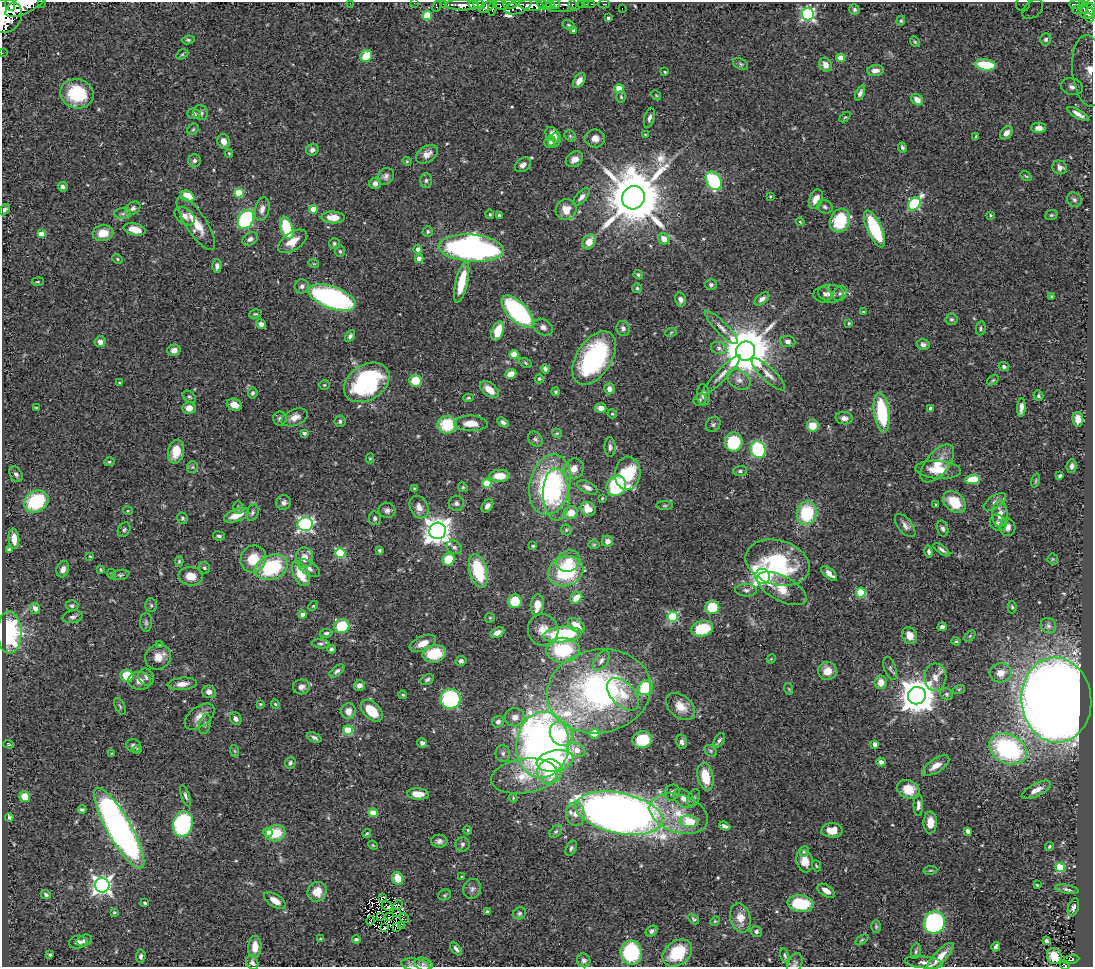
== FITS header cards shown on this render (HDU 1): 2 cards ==
NAXIS1  =                 1091
NAXIS2  =                  965

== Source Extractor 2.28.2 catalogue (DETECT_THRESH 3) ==
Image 1091 x 965 px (HDU 1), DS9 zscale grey, 1 PNG px = 1 image px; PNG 1095 x 969 px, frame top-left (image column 1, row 965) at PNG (2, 2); each listed source drawn as its Kron ellipse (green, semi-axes under 4 px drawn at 4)
Background 0.919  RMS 0.045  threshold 0.134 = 3 sigma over >= 5 px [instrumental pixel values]
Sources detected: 527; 3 with non-positive FLUX_AUTO (blend fragments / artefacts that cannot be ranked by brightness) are neither listed nor drawn; of the other 524, the 500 brightest by FLUX_AUTO listed and drawn (24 fainter detections omitted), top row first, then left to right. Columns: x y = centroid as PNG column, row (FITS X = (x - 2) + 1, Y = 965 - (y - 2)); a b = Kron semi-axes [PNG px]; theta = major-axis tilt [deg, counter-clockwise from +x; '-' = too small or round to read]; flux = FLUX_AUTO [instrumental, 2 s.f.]
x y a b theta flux
41 2 2 2 - 36
350 3 2 2 - 9.9
414 3 2 2 - 9.9
26 4 23 9 27 4400
443 4 2 2 - 9.2
510 4 7 3 -5 310
556 4 4 3 - 210
572 4 3 3 - 170
582 4 3 3 - 46
586 4 2 2 - 11
591 4 3 2 - 21
604 4 5 2 - 17
1023 4 7 7 - 11
1077 4 7 3 -1 140
10 5 6 5 - 1200
462 5 17 5 -2 1200
474 5 5 4 - 590
479 5 6 3 -7 490
500 5 8 5 -19 550
531 5 12 5 -4 2700
544 5 7 4 -24 420
550 5 4 4 - 520
564 5 19 7 6 310
1083 5 3 3 - 170
437 6 5 4 - 87
487 6 9 4 29 470
518 6 14 6 23 1100
1091 6 9 4 87 290
493 8 8 3 78 480
622 8 2 2 - 3.6
1033 9 12 8 40 25
1084 9 5 3 - 67
854 10 5 5 - 6.6
1076 10 4 2 - 29
1088 11 8 6 44 300
808 14 6 6 - 570
427 15 5 4 - 100
1090 15 8 5 -89 230
4 16 18 16 28 2600
608 18 3 3 - 5.4
901 21 5 4 - 3.8
569 25 7 4 -26 4.9
574 31 4 3 - 12
1046 39 6 5 - 8.1
188 40 6 4 7 5.1
915 42 6 4 -53 3.9
2 53 2 2 - 6.4
182 54 6 4 30 4.1
366 56 6 5 - 72
841 58 4 4 - 61
741 64 8 5 -27 5.5
825 65 7 6 - 23
985 65 10 5 -7 110
875 70 8 5 6 17
1089 71 36 16 -86 100
665 72 3 3 - 3.3
579 81 8 5 55 23
1072 87 11 8 -18 19
619 89 4 4 - 90
860 93 8 4 66 11
77 94 17 14 -13 160
656 95 5 4 - 3.5
621 97 5 4 - 5.6
917 100 6 5 - 23
201 113 7 7 - 12
194 114 6 5 - 7.6
1078 114 12 4 -30 15
845 117 6 4 42 3.5
649 118 10 5 74 11
1039 128 7 5 0 21
193 129 6 5 - 4.6
1006 133 7 5 47 18
553 134 8 6 -47 32
645 135 3 3 - 2.8
570 136 6 5 - 4.6
976 136 3 3 - 2.9
595 138 10 9 - 22
555 140 7 6 - 8.3
224 141 7 6 - 23
550 142 6 5 - 8.9
902 147 5 3 - 7
312 150 6 6 - 12
229 153 4 3 - 3.2
427 154 12 7 32 22
574 159 9 7 33 20
194 161 6 6 - 7.9
407 161 4 4 - 3.2
523 165 9 6 38 12
1060 167 7 6 - 13
386 176 9 7 46 12
1026 176 6 3 -36 3.4
426 180 7 5 88 6.5
714 181 10 7 -58 290
375 183 5 5 - 13
63 187 5 4 - 7.9
239 193 5 4 - 130
188 196 7 5 -33 86
581 197 11 5 48 14
770 197 3 2 - 3.1
633 198 12 11 - 26000
816 199 10 6 67 33
1074 200 8 6 -44 8.5
914 204 7 5 50 320
825 207 8 6 -27 8.6
133 208 8 6 34 9.5
262 209 12 7 76 19
313 209 4 4 - 70
4 210 6 4 46 7.5
566 210 10 10 - 43
123 214 8 5 -5 7.3
490 214 5 4 - 3.3
990 215 3 3 - 3.7
1051 215 6 5 - 4.6
185 216 11 7 -37 17
499 216 3 3 - 9.1
333 217 11 6 -2 40
246 219 10 7 59 370
840 221 12 9 66 140
800 222 4 3 - 2.7
196 223 31 10 -57 70
287 228 11 6 -72 130
135 229 11 6 -12 37
875 229 20 7 -66 190
428 231 5 5 - 5.8
103 233 10 8 9 45
41 234 4 4 - 39
250 239 8 6 28 11
664 239 6 5 - 25
293 241 16 8 34 42
589 242 8 6 58 38
334 243 5 5 - 5.4
471 248 32 13 -4 1100
417 249 4 4 - 12
340 251 5 5 - 5
117 259 5 4 - 4.5
419 259 4 4 - 19
314 264 5 3 - 2.6
217 266 7 4 88 12
638 274 5 4 - 5.5
38 282 6 3 9 3.5
462 282 21 6 77 94
711 285 6 5 - 6.9
302 286 7 7 - 10
637 288 5 5 - 5
840 293 8 6 58 9
825 294 7 6 - 8.9
829 294 15 9 4 21
1051 296 4 3 - 3.2
332 298 25 11 -20 640
762 299 8 5 37 12
680 300 7 5 -76 12
518 312 21 9 -45 450
863 312 4 3 - 3.7
255 314 6 4 17 4.1
951 319 6 6 - 6.7
849 323 4 3 - 3.2
261 324 5 4 - 13
543 327 10 7 -26 13
623 328 7 6 - 11
721 328 22 6 -45 23
981 328 7 5 80 5.9
498 331 10 6 69 61
671 332 6 3 21 3.5
350 336 6 4 58 8.3
788 341 8 5 -6 11
100 342 5 5 - 18
923 345 6 5 - 10
719 348 8 6 -17 10
174 350 7 5 16 15
745 351 10 9 - 16000
514 354 4 4 - 75
594 358 30 17 58 410
526 363 7 4 -29 4.4
1004 366 5 4 - 6.3
545 369 5 4 - 7.2
511 374 5 4 - 30
768 374 22 6 -44 24
721 375 27 5 46 24
539 379 4 4 - 4
739 380 13 9 -34 20
993 380 6 3 35 3.7
416 381 6 6 - 75
367 382 24 17 33 400
119 383 4 3 - 3.4
324 385 5 4 - 4.1
609 389 5 5 - 17
489 390 11 6 -39 40
555 392 4 4 - 4.7
253 393 5 5 - 6.6
703 395 11 6 -82 16
1038 396 5 5 - 4.8
189 397 7 5 -37 6.2
468 398 5 3 - 4.4
700 400 7 5 43 5.8
234 405 8 5 -23 23
36 408 3 2 - 3.4
189 408 6 6 - 24
601 408 6 5 - 22
931 408 4 3 - 12
1021 408 9 4 86 14
882 412 20 7 -83 200
612 414 5 4 - 3.3
295 417 14 8 22 24
280 418 7 6 - 8.1
844 418 8 6 -5 14
1078 419 7 5 -81 24
340 421 6 5 - 7.1
503 422 6 4 -36 8.4
471 423 17 8 -1 45
713 424 8 6 54 7.5
447 425 9 9 - 120
812 426 6 6 - 47
304 433 4 3 - 9.2
557 433 5 4 - 3.9
535 439 8 6 -49 8.3
734 442 9 9 - 170
610 447 10 5 -88 9.2
758 449 9 7 -71 220
176 452 12 8 78 50
370 458 5 4 - 3.3
109 462 5 4 - 4.2
937 463 23 11 50 54
1071 466 7 5 85 10
192 467 6 5 - 5.3
574 469 10 9 - 31
938 470 23 9 -4 67
740 471 7 5 8 6.7
628 473 16 13 85 160
16 474 8 6 -59 8.8
500 476 10 6 1 54
1060 476 4 3 - 4.5
973 479 7 4 7 76
1036 481 7 3 71 3.5
487 483 4 4 - 110
550 485 31 20 77 460
616 486 10 9 - 250
463 487 5 4 - 3.9
587 487 11 5 -28 16
414 488 3 3 - 2.6
556 494 26 13 -88 95
602 498 3 3 - 2.8
36 501 13 10 31 190
284 502 7 7 - 11
954 502 13 9 -41 90
995 502 13 6 34 11
456 503 7 7 - 8.9
936 504 3 3 - 6.1
487 506 7 5 54 12
665 506 8 4 0 4.4
419 507 12 9 -63 23
238 508 6 5 - 5.4
588 509 8 6 -31 52
387 510 8 7 - 12
128 511 5 3 - 2.7
252 512 8 6 71 9
571 513 7 6 - 40
807 513 12 10 81 160
1000 514 13 7 88 32
236 515 13 6 20 47
182 518 6 5 - 6.1
375 518 7 5 -79 6.9
998 523 9 7 -40 10
305 524 7 7 - 650
905 526 14 7 -52 16
1007 527 9 8 - 17
943 529 8 5 -74 8.8
124 530 7 6 - 6.5
566 530 6 5 - 4.4
437 531 8 8 - 3700
219 536 6 4 -7 6.4
14 539 10 5 -85 32
607 541 6 5 - 17
594 545 6 4 1 3.7
533 546 4 3 - 4
454 547 8 6 -35 8.6
9 549 4 3 - 4.1
379 550 3 3 - 4.4
942 550 10 3 -35 9
929 552 6 3 -77 6.4
340 553 5 5 - 210
90 556 3 3 - 2.7
304 558 10 8 -88 35
253 559 14 12 59 71
448 559 6 6 - 69
1053 559 5 5 - 3.9
179 561 5 4 - 3.8
569 561 12 10 29 38
778 563 33 22 -16 290
271 567 17 12 22 220
204 568 6 5 - 6
309 568 12 6 -33 16
63 569 8 6 71 17
101 570 3 3 - 3.9
478 571 17 9 -75 160
566 571 18 14 19 240
829 573 10 5 -41 22
111 574 5 3 - 3.4
301 574 13 7 -62 78
120 575 9 5 13 6.5
191 576 12 9 -7 40
763 576 8 7 - 1200
782 588 27 12 -28 62
746 590 11 6 -2 9.8
861 593 5 5 - 180
576 598 6 5 - 45
515 601 7 6 - 74
151 605 7 5 -87 6.1
537 605 11 6 83 43
72 606 6 5 - 7
313 606 6 3 43 3.3
712 607 7 7 - 81
1012 607 6 4 -88 4.4
35 608 6 5 - 19
303 614 4 4 - 20
73 617 10 6 13 10
673 617 5 5 - 260
490 618 5 5 - 3.8
146 622 9 6 -89 7.9
576 625 9 6 -37 43
342 626 7 7 - 110
1048 626 8 7 - 12
942 627 5 4 - 9.8
702 629 11 7 16 130
543 630 16 15 - 46
497 632 7 4 26 18
9 633 21 12 -89 390
326 633 6 4 8 6.1
562 634 19 7 5 250
910 636 9 7 -66 28
970 636 6 4 45 3.3
956 641 4 4 - 3.4
423 643 14 7 24 29
321 644 9 4 -4 6.7
160 645 4 4 - 4.6
331 649 4 4 - 5.8
563 650 17 12 1 180
434 654 12 8 12 110
158 657 13 12 - 33
771 659 5 3 - 2.6
461 661 5 5 - 7.8
601 661 11 6 54 15
890 668 12 6 -70 8.8
337 671 8 4 37 8.7
827 671 9 9 - 38
1000 673 11 9 4 31
127 676 6 6 - 80
146 677 9 7 -62 12
935 677 14 11 -90 33
427 680 7 5 27 6.3
140 681 11 9 -3 21
881 682 7 6 - 32
182 684 15 6 5 25
359 685 5 5 - 15
301 687 8 7 - 14
645 688 8 6 46 140
789 689 6 3 -71 3.5
959 689 6 4 18 3.6
599 691 52 42 11 790
209 692 7 6 - 18
623 694 19 11 -46 51
947 694 7 5 -36 5.8
403 695 4 4 - 3.3
917 696 9 8 - 7600
450 699 10 10 - 280
1056 700 42 35 -85 6900
260 704 4 3 - 3.1
275 704 4 4 - 3.3
120 706 9 5 -63 6.5
681 707 16 11 -40 37
348 711 8 7 - 28
372 711 13 8 -44 79
199 716 17 9 37 31
515 717 10 9 - 19
236 719 6 5 - 12
498 722 6 5 - 12
205 724 10 6 75 9.6
348 730 5 4 - 120
594 733 5 5 - 49
561 734 13 11 -56 93
314 737 8 4 -23 8.1
642 740 10 8 10 100
719 740 8 4 59 7.3
682 742 7 5 -80 9.9
422 743 5 4 - 9.8
9 744 5 3 - 3.1
875 744 4 4 - 19
543 745 33 26 84 1900
133 746 8 6 -21 11
137 749 4 4 - 3.2
1008 749 20 14 -27 430
576 750 9 6 -24 27
235 751 6 4 -70 3.9
711 751 7 5 -37 5
112 753 3 3 - 2.7
503 753 8 7 - 9.6
555 761 18 10 9 80
881 762 5 4 - 12
290 763 6 5 - 8.1
936 766 15 7 33 25
550 771 12 12 - 120
524 776 33 17 7 91
705 777 14 8 -78 78
908 789 11 9 -24 58
1036 790 16 6 27 24
672 792 8 7 - 11
418 794 11 5 -4 30
185 796 11 4 -72 8
25 797 5 5 - 48
513 798 4 4 - 3.1
684 798 12 8 -37 24
694 798 9 6 67 7.4
918 805 11 4 89 14
82 809 4 3 - 5.3
373 813 4 4 - 83
619 813 44 20 -11 3300
575 814 12 9 -88 27
679 814 30 19 -18 120
9 817 4 3 - 5.8
689 821 9 6 -3 110
930 823 11 6 88 38
183 824 13 9 75 360
725 826 6 3 -23 9.2
119 828 46 12 -60 1600
468 830 4 4 - 3.5
832 830 10 7 -1 44
968 831 4 3 - 19
556 832 7 5 47 6
268 833 4 4 - 37
276 833 10 8 18 75
367 833 4 4 - 3.3
439 841 8 6 -3 11
462 844 7 7 - 9
373 845 5 4 - 3.1
1049 846 4 3 - 4
571 848 8 5 65 7.1
804 851 5 4 - 5.8
805 861 11 8 -76 33
816 866 6 3 -70 3.3
1060 867 4 4 - 170
930 870 7 3 8 3.6
462 877 3 3 - 3.1
398 878 6 5 - 47
102 885 7 7 - 1400
1037 885 3 3 - 3.1
472 889 10 8 72 11
1067 889 12 4 -11 7.9
826 891 10 5 -32 17
317 892 10 9 - 48
46 894 5 4 - 6.4
445 895 6 5 - 4.7
383 897 3 3 - 4.5
275 900 12 6 -34 31
145 903 4 3 - 4.1
801 904 13 8 -7 130
398 905 5 2 - 3.9
387 906 5 4 - 4.7
1073 907 9 5 72 9.7
114 912 4 3 - 4.5
397 912 3 2 - 3.8
487 912 3 3 - 7.3
520 913 6 5 - 8.4
389 916 3 2 - 4.3
380 917 4 2 - 3.1
404 918 5 2 - 4.5
740 918 15 10 -76 37
694 919 6 3 -45 4.6
370 921 5 2 - 2.7
715 921 5 4 - 3.2
934 923 11 10 - 590
402 925 4 2 - 9.5
397 927 3 2 - 3.9
876 927 6 5 - 4.8
384 928 3 2 - 3.4
651 931 6 5 - 9.7
756 931 6 5 - 7.7
320 939 4 4 - 3
356 939 4 3 - 7.8
84 940 8 5 22 11
862 940 7 4 34 3.7
1046 941 4 3 - 6.5
78 942 9 6 11 11
255 947 11 6 87 42
996 947 5 3 - 8
456 949 8 4 -51 8.3
916 951 8 5 80 5.9
631 953 12 10 -76 260
677 953 16 12 36 110
50 955 3 3 - 3.7
141 956 7 5 83 8
785 956 7 4 -73 5.5
1054 956 8 7 - 44
940 958 19 6 47 46
584 960 7 6 - 8.7
1071 960 8 4 10 81
924 962 19 6 -6 17
252 963 7 5 -65 10
423 964 9 6 -18 10
795 964 11 7 65 9
416 965 15 6 -10 17
1065 965 5 2 - 17
At the frame edge (FLAGS 8, measured only in part): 12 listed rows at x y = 41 2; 350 3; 414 3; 26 4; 1091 6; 4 16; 2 53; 1089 71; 940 958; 795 964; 416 965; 1065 965
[24 fainter detections neither listed nor drawn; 3 non-positive-flux detections neither listed nor drawn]